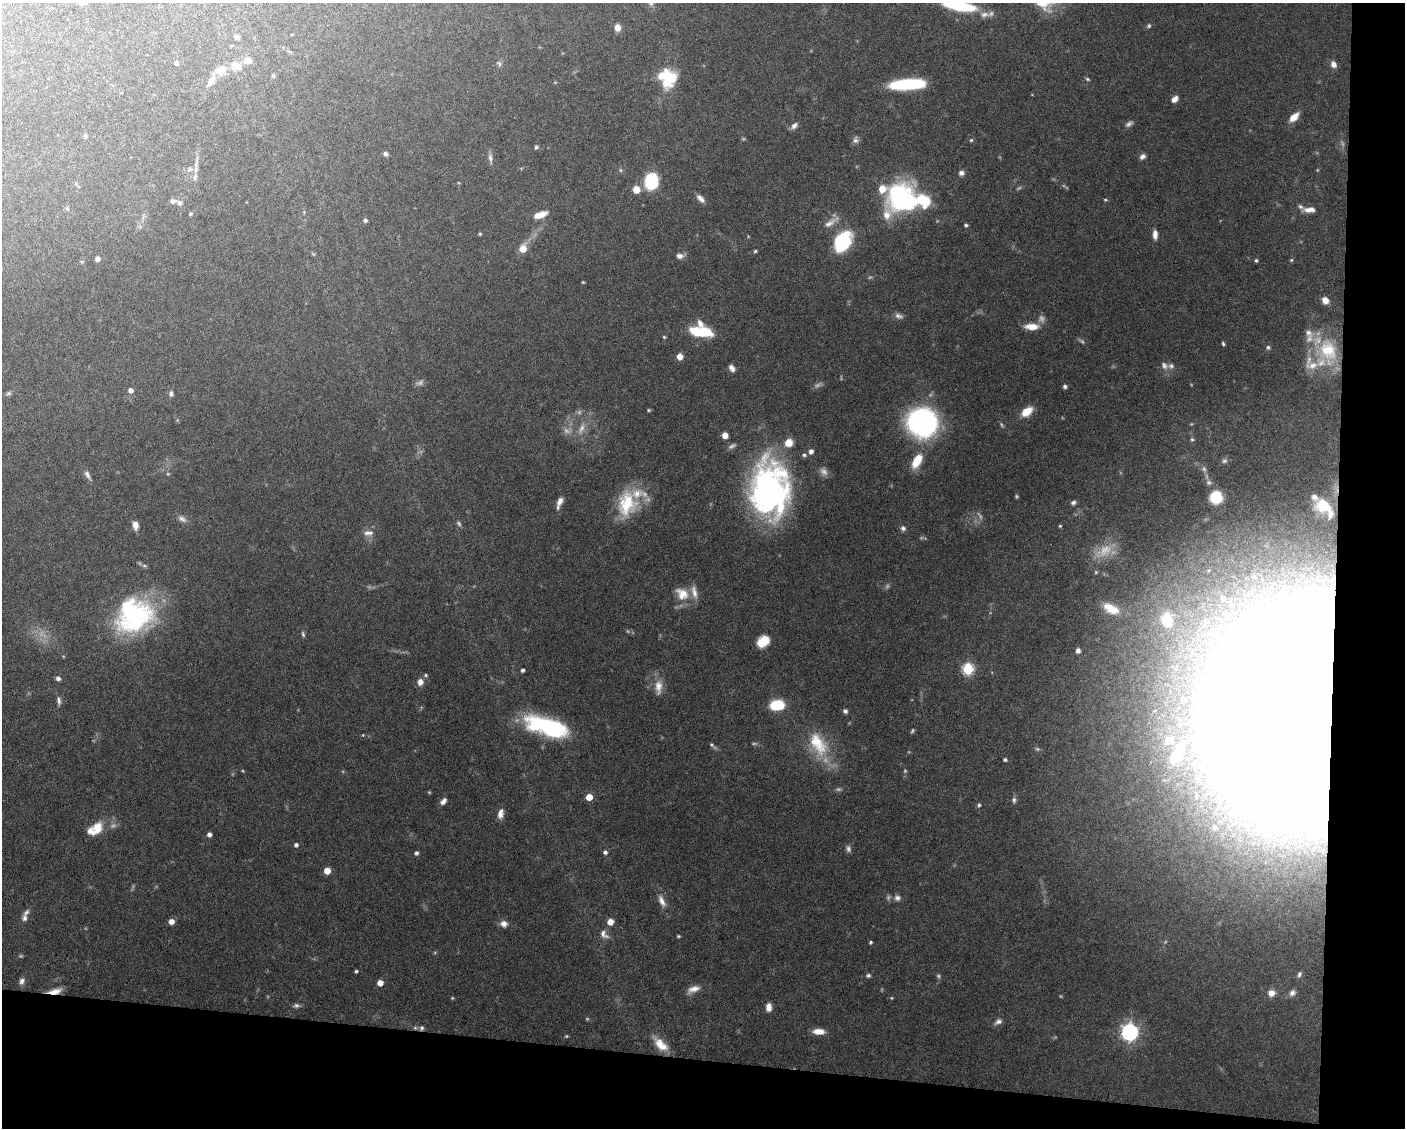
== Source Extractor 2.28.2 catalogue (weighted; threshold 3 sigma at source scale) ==
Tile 12 of 3 x 4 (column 3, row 4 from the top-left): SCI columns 2911-4313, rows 1-1126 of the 4526 x 4503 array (HDU 1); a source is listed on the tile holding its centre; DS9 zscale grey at full resolution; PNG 1407 x 1130 px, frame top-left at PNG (2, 3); no overlay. Shown black and unused: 11% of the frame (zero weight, under 5 of 10 exposures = <1% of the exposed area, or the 3 px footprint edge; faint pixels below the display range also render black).
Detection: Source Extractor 2.28.2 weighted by HDU 2 'WHT'; one run over the whole footprint, this tile lists its part. Background 0.0707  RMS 0.0025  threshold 0.0103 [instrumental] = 3 sigma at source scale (4.09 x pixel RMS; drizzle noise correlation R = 1.36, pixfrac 0.8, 0.05/0.05 arcsec/px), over >= 5 px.
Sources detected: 213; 32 too faint to see at this stretch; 3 inside a brighter object's white glare — not listed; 18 inside a brighter listed object's ellipse — not listed separately; the other 160 listed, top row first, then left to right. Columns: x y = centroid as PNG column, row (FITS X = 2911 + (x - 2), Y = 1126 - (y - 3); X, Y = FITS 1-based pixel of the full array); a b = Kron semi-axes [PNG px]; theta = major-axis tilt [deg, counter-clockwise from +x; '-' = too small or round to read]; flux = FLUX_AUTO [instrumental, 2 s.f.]
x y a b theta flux
651 3 8 6 -70 0.7
960 6 32 9 -9 15
1149 26 6 5 - 0.42
617 27 7 6 - 1.7
236 37 7 5 -67 0.57
176 63 5 4 - 0.49
499 63 10 5 -45 0.56
1333 64 8 6 -64 1.3
236 66 15 12 -7 2.7
222 70 13 9 35 3.7
273 76 6 4 -69 0.33
1087 79 6 4 -27 0.36
211 81 17 7 60 1.7
667 81 28 16 43 7.8
908 84 32 9 4 17
1174 99 8 5 40 1.5
1294 117 12 7 44 2.4
1129 124 10 6 29 0.79
794 126 9 6 43 1
85 136 6 5 - 0.55
855 140 9 7 75 0.82
971 140 5 5 - 0.32
536 147 5 4 - 0.49
385 154 5 4 - 0.78
1142 156 7 5 38 0.9
490 158 13 5 -79 0.89
190 169 11 5 8 0.9
620 170 6 4 -89 0.34
961 173 6 6 - 0.87
195 177 9 5 77 0.76
651 181 14 11 84 14
636 190 6 5 - 3.9
700 198 12 6 -44 1.3
1105 200 4 4 - 0.25
173 201 7 5 7 0.65
923 201 27 14 -44 9.8
909 202 7 6 - 26
179 203 6 5 - 0.7
67 209 7 4 -45 0.36
1310 210 16 7 2 1.9
190 214 4 4 - 0.26
542 214 14 7 26 2.1
887 215 36 16 76 4.7
365 220 5 4 - 0.52
831 222 24 7 33 1.9
966 225 4 3 - 0.4
480 234 4 3 - 0.31
1155 234 11 5 -88 1.4
843 241 24 16 56 13
523 249 8 6 69 3.3
755 251 4 3 - 0.33
679 256 9 7 -6 1.1
97 259 4 4 - 1.1
1256 260 5 4 - 0.39
1291 260 5 4 - 0.28
583 282 4 3 - 0.23
1325 300 8 7 - 1.7
899 316 12 6 -13 0.9
1032 327 15 7 -1 3.1
700 332 22 9 -7 9.9
664 337 4 4 - 0.27
1223 344 5 4 - 0.37
1268 347 5 5 - 0.47
1328 351 37 25 -77 14
680 356 5 5 - 2.3
1164 366 11 7 -51 1.1
732 368 8 6 -54 1.1
1065 386 4 4 - 0.65
131 390 5 5 - 1.1
8 393 7 5 4 0.48
171 393 6 5 - 0.63
648 410 5 4 - 0.29
1027 412 14 9 36 3.4
922 423 21 20 - 61
581 428 16 8 64 2
725 435 5 5 - 2.1
1192 439 6 5 - 0.41
811 451 5 5 - 0.99
804 455 6 5 - 0.57
917 461 16 8 61 5.4
824 472 12 9 -45 1.3
168 474 5 3 - 0.23
87 475 13 6 -61 1
1209 482 7 7 - 0.66
767 492 58 37 81 71
1216 497 12 12 - 6.5
559 502 13 5 68 1.5
1073 502 6 5 - 0.6
626 504 32 25 69 12
1323 505 16 12 -29 4.9
182 519 12 7 -22 1
135 525 10 7 -80 1.5
1060 526 4 3 - 0.26
903 528 7 6 - 0.68
368 533 14 7 2 1.3
1096 572 5 5 - 0.28
682 594 20 14 -41 4
1223 599 9 9 - 1.8
1111 608 23 11 -27 4
134 615 43 37 30 35
1167 620 15 11 -81 6.5
303 634 8 4 -72 0.45
763 641 13 10 39 4.3
1078 651 4 4 - 0.94
968 669 6 6 - 22
522 670 4 4 - 0.57
426 675 6 4 15 0.38
58 678 5 5 - 0.76
420 682 8 6 89 1.5
658 687 21 10 -88 2.7
59 701 12 5 -82 0.81
777 705 13 9 7 9.6
845 711 5 4 - 0.66
1291 716 107 93 81 2100
547 727 47 17 -17 26
912 731 5 4 - 0.32
818 744 39 20 -59 11
712 745 12 4 -36 0.54
1037 749 7 5 -19 0.39
1177 753 41 14 64 9.6
1005 760 4 4 - 0.41
905 771 5 4 - 0.27
589 797 5 5 - 3.9
1014 800 8 5 82 0.62
443 801 9 5 46 1.1
979 805 5 4 - 0.48
500 814 11 6 76 1.6
1215 827 11 9 -43 2.1
97 828 17 13 64 4
209 834 5 4 - 0.89
296 845 5 4 - 0.65
848 849 9 6 -84 0.72
605 852 5 5 - 0.61
416 853 4 4 - 0.64
327 871 5 5 - 2.8
897 898 9 8 - 1
662 901 17 7 -64 1.8
25 918 10 6 90 0.92
171 921 5 5 - 1.6
610 922 6 5 - 2.3
504 924 10 8 -10 1.3
604 934 14 9 -49 1.5
678 936 4 3 - 0.29
871 942 4 3 - 0.39
356 971 4 3 - 0.38
1299 974 6 4 68 0.44
868 975 6 5 - 0.51
22 981 9 7 74 0.91
380 983 5 5 - 2.2
694 989 16 7 20 2
55 991 17 6 11 2.4
1271 993 7 7 - 1.7
1292 993 8 6 38 0.84
452 998 4 3 - 0.23
769 1007 9 6 88 1.7
998 1022 10 6 28 0.88
422 1028 7 6 - 0.58
819 1031 13 6 -3 2.4
1129 1032 7 7 - 91
661 1045 21 11 -44 3.6
Overlapping masked pixels (flux is a lower limit): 3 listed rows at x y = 1291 716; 55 991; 422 1028
Isophote crosses this tile's border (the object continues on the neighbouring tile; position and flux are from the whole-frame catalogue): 2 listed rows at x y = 651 3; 960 6